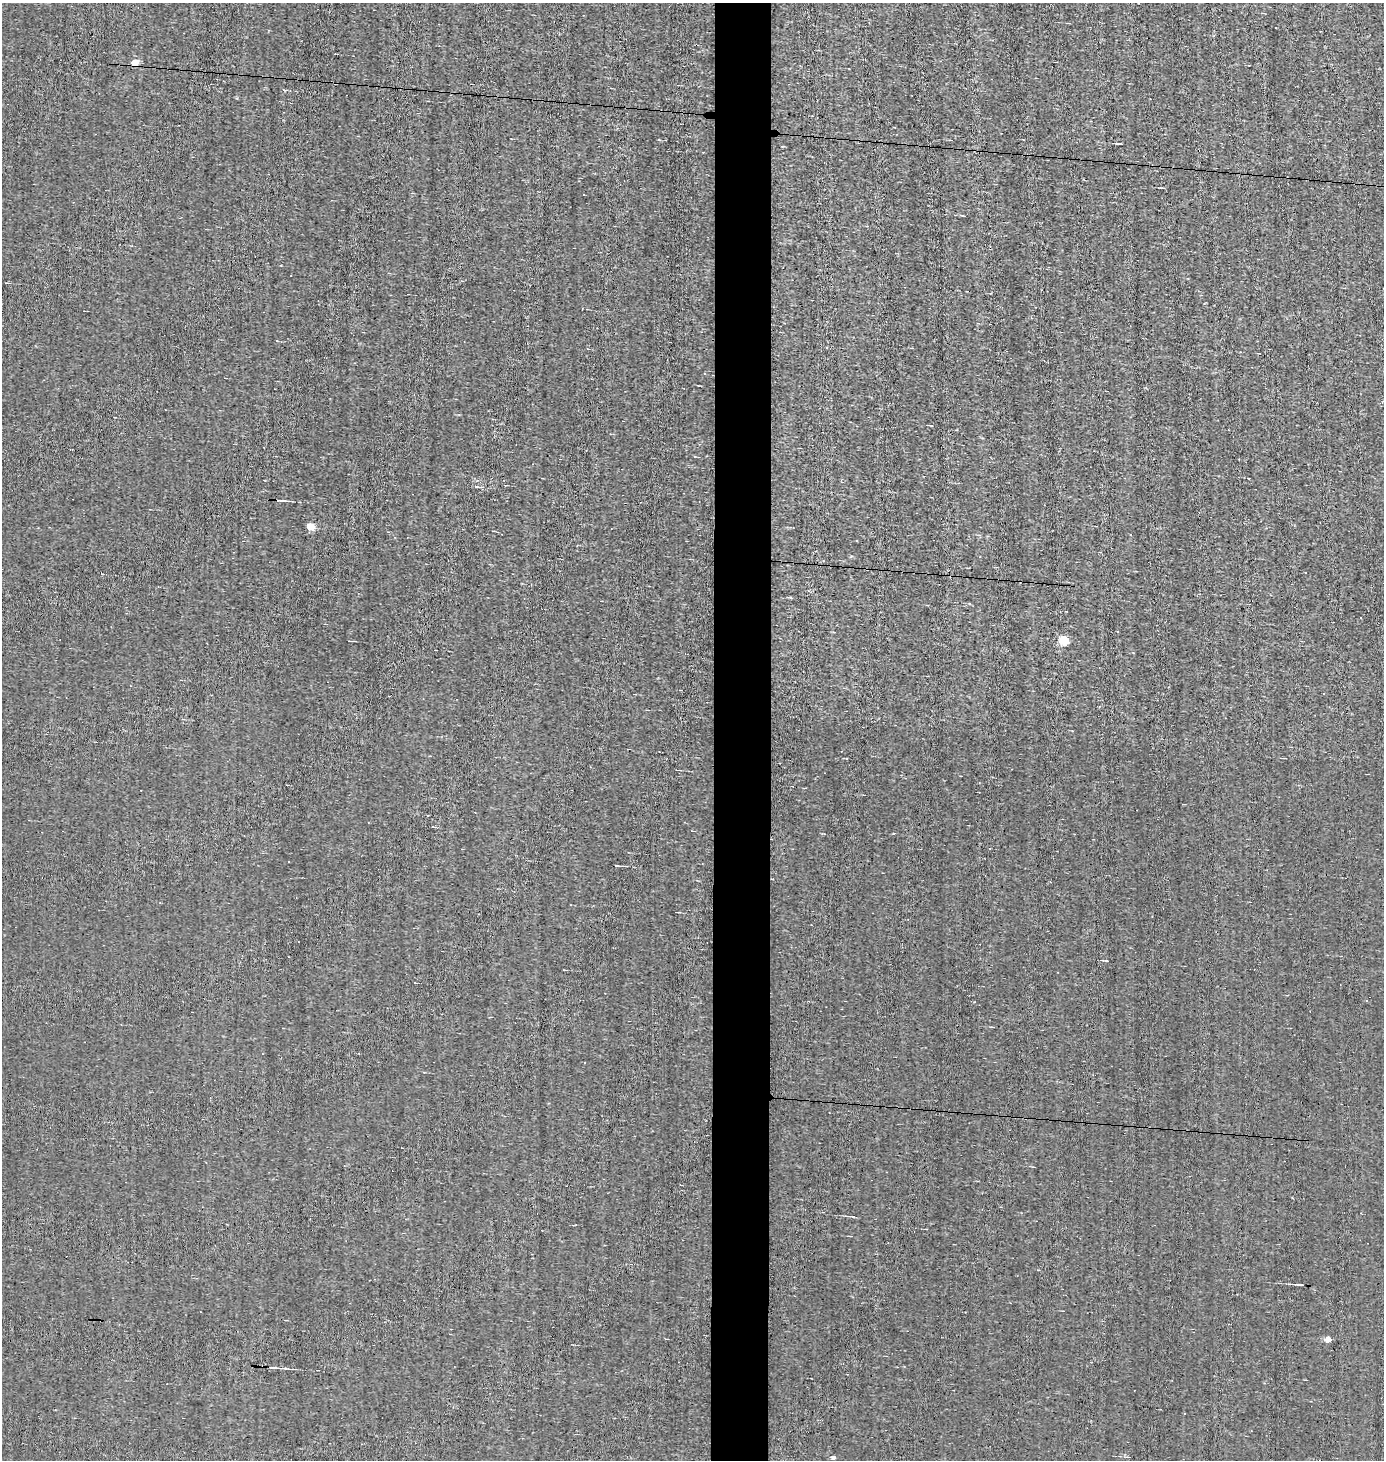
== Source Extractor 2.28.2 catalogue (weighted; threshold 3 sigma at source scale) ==
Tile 5 of 3 x 3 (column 2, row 2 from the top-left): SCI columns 1469-2850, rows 1460-2917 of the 4380 x 4376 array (HDU 1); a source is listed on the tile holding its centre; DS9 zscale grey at full resolution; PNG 1386 x 1462 px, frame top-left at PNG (2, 3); no overlay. Shown black and unused: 4% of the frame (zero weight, under 3 of 4 exposures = <1% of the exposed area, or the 3 px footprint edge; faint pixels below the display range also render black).
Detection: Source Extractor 2.28.2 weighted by HDU 2 'WHT'; one run over the whole footprint, this tile lists its part. Background -0.00115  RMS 0.05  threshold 0.225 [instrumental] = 3 sigma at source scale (4.5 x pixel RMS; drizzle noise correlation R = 1.50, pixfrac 1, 0.05/0.05 arcsec/px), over >= 5 px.
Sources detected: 33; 12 cosmic-ray / hot-pixel residue — not listed; the other 21 listed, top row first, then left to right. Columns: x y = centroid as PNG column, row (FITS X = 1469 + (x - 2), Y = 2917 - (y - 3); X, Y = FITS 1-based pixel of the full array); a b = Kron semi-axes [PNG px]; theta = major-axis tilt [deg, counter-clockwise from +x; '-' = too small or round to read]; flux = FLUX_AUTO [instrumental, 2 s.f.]
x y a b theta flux
135 62 5 5 - 140
1119 144 7 2 -11 8.8
584 195 3 2 - 8.8
912 348 3 2 - 7.3
477 487 11 3 -5 9.8
281 500 17 3 -6 16
310 526 5 5 - 170
1064 640 5 5 - 330
1323 693 3 2 - 5.6
433 827 6 3 -18 3.9
617 866 5 2 - 5.5
1106 960 5 3 - 4.2
1367 1001 3 3 - 4.2
585 1062 3 3 - 17
851 1216 13 2 -5 11
1299 1285 12 3 -6 12
1328 1339 4 4 - 63
273 1367 16 3 -4 20
1184 1413 3 2 - 4.6
833 1457 4 3 - 22
1128 1457 5 3 - 5.7
Overlapping masked pixels (flux is a lower limit): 1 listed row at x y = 135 62
Unlisted compact peaks at least as high as the median listed source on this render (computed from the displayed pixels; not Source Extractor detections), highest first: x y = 851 556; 237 98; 790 597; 659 139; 931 426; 974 1002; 893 833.